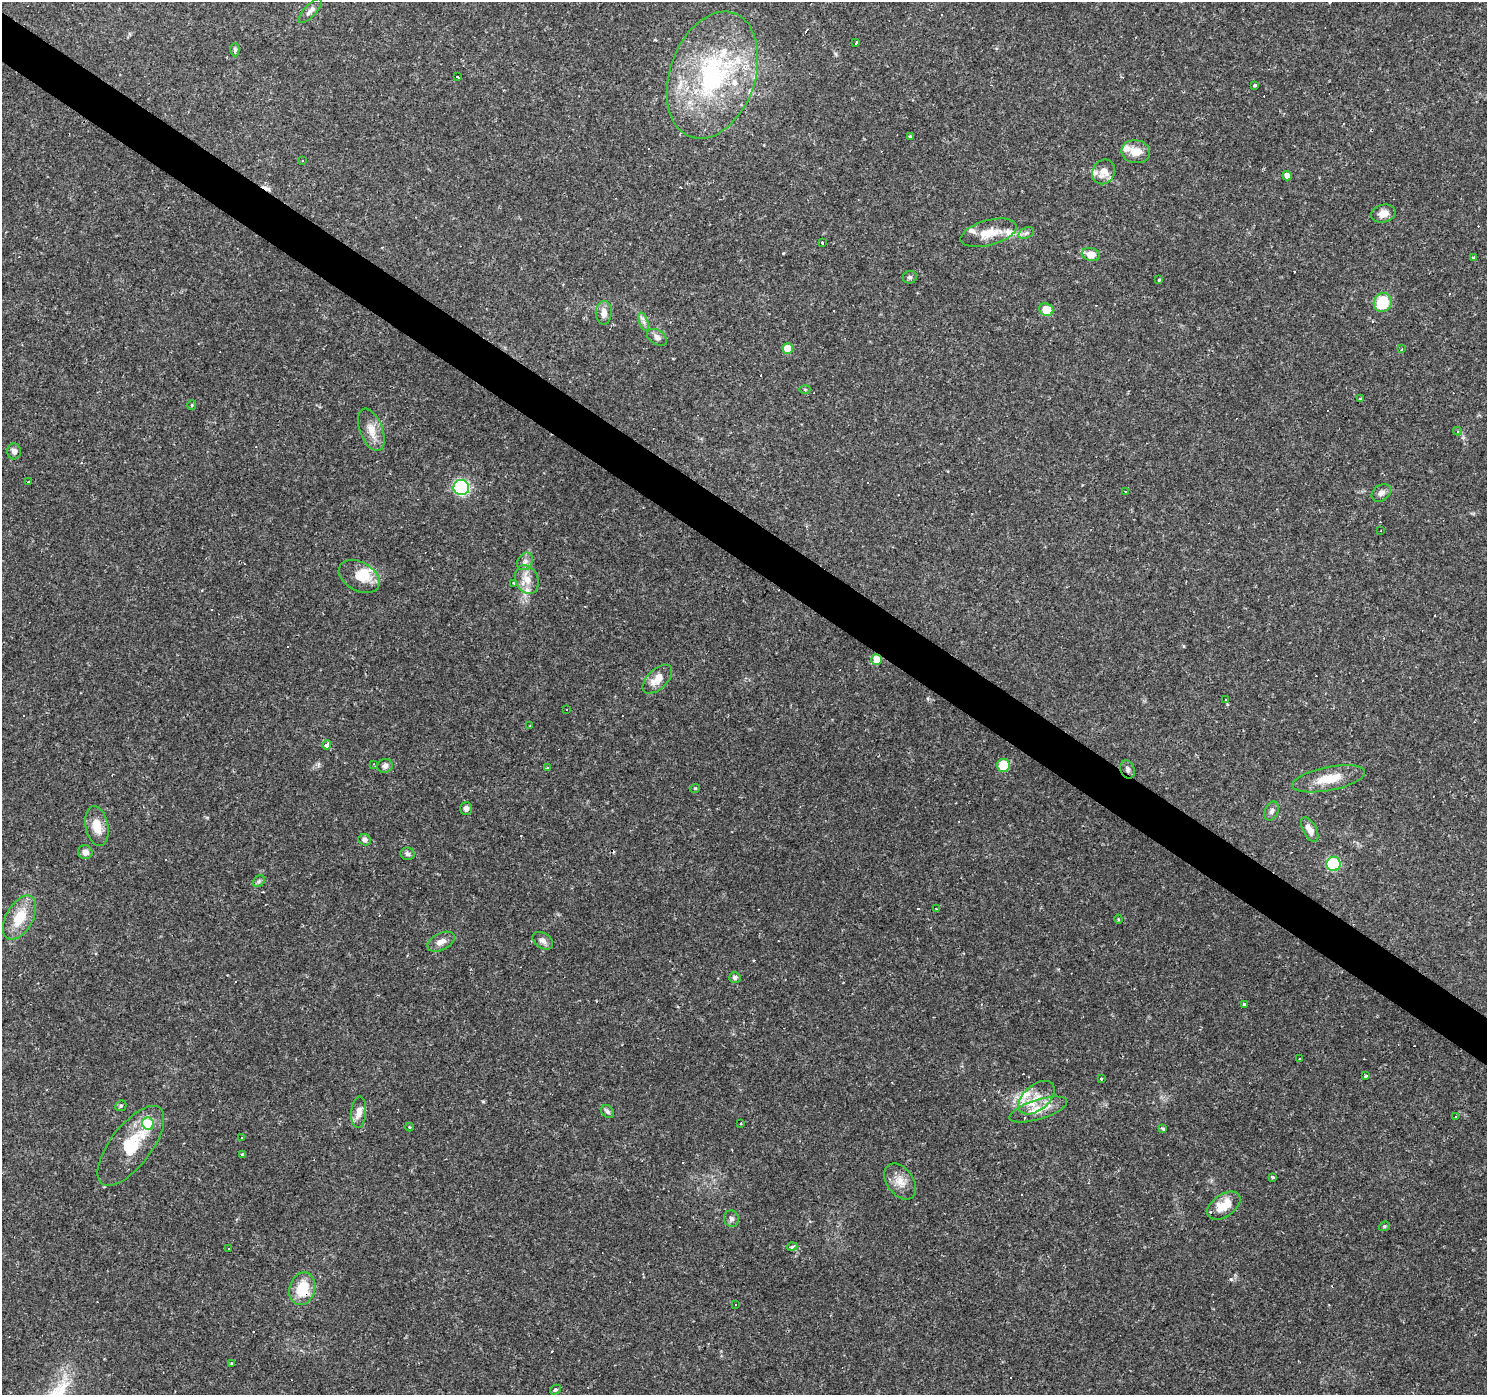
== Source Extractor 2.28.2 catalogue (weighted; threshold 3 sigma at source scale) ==
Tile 11 of 4 x 4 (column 3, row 3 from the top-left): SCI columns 2975-4459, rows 1638-3030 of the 5945 x 5993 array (HDU 1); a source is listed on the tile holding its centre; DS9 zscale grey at full resolution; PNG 1489 x 1397 px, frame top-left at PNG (2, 2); each listed source drawn as its Kron ellipse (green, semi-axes under 4 px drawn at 4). Shown black and unused: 3% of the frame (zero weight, under 2 of 3 exposures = <1% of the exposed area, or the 3 px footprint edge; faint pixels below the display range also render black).
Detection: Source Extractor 2.28.2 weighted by HDU 2 'WHT'; one run over the whole footprint, this tile lists its part. Background 0.0655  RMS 0.0042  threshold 0.0191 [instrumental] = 3 sigma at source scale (4.5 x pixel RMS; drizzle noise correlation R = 1.50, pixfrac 1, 0.0396/0.0396 arcsec/px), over >= 5 px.
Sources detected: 158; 1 inside a brighter object's white glare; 47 cosmic-ray / hot-pixel residue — neither listed nor drawn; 13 inside a brighter listed object's ellipse — not listed separately; the other 97 listed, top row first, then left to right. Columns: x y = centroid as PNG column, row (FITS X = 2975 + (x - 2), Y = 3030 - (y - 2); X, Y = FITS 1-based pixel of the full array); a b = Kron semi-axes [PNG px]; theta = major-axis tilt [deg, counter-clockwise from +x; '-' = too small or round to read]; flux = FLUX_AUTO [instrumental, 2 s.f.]
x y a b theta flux
310 11 16 6 47 1.9
856 43 4 3 - 2
235 50 6 4 90 0.84
712 75 65 42 71 75
457 76 3 3 - 1
1255 85 3 3 - 1.5
910 136 4 2 - 0.66
1136 152 14 11 -10 6
302 161 3 2 - 0.45
1103 172 13 11 59 4.9
1287 176 5 4 - 4.2
1383 213 12 9 12 3.4
989 233 29 12 15 8.2
1026 233 8 5 26 1.2
822 243 3 2 - 0.58
1091 254 9 6 -15 5.8
1473 258 3 3 - 2.9
910 277 7 6 - 0.94
1159 280 4 4 - 0.37
1383 302 10 9 - 16
1046 310 7 6 - 8.3
604 313 11 8 89 3
644 322 9 4 -71 1.4
657 337 11 7 -33 2.1
788 348 5 5 - 12
1401 349 3 2 - 0.51
805 389 5 3 - 0.43
1361 398 4 3 - 0.51
192 405 5 4 - 0.49
371 430 22 11 -69 5.7
1457 431 4 4 - 0.75
14 451 8 7 - 1.7
29 482 4 3 - 0.49
461 487 8 7 - 68
1125 491 3 2 - 0.37
1381 493 10 7 36 1.9
1381 531 2 2 - 0.25
525 561 9 7 57 1.8
359 576 22 14 -29 7.5
527 580 15 11 -68 4.7
514 583 4 3 - 0.44
876 660 5 5 - 9.7
657 679 18 10 44 5.7
1225 700 3 3 - 0.92
567 709 2 2 - 0.24
530 726 3 2 - 0.33
327 745 5 4 - 14
374 764 3 3 - 0.51
1003 765 6 6 - 12
385 766 8 7 - 1.6
547 767 3 3 - 0.52
1128 769 9 7 -72 1.3
1329 779 37 12 11 10
695 788 5 3 - 0.41
466 809 6 6 - 1.6
1272 811 10 6 65 1.5
97 826 20 11 -79 6
1310 830 14 6 -61 3.6
365 840 6 5 - 1.3
85 852 7 7 - 2.3
407 854 7 6 - 1.2
1333 864 7 7 - 27
259 881 7 5 46 0.82
936 909 3 2 - 0.61
20 918 24 13 60 12
1118 919 4 4 - 0.42
543 941 11 7 -34 2
441 942 15 8 26 3
735 978 6 5 - 1.2
1244 1004 3 3 - 1.4
1300 1058 3 3 - 0.8
1366 1076 3 3 - 1.7
1101 1079 3 3 - 1.4
1036 1098 21 12 40 7.2
121 1106 6 5 - 0.63
1038 1110 30 10 17 8
359 1112 16 7 86 3.4
607 1112 7 5 -45 0.96
1455 1117 3 2 - 0.29
741 1123 3 2 - 0.42
148 1124 6 6 - 24
409 1127 4 3 - 0.36
1163 1129 3 3 - 1.2
241 1137 3 2 - 0.44
131 1146 48 20 53 20
243 1155 3 3 - 0.87
1273 1177 3 3 - 0.7
900 1181 20 13 -54 5.3
1224 1206 19 11 34 8.8
731 1219 8 7 - 1.4
1384 1226 6 4 21 0.62
792 1247 5 4 - 1.1
229 1249 2 2 - 0.38
302 1289 16 12 74 12
736 1304 3 2 - 0.34
231 1364 3 2 - 0.36
555 1390 6 4 31 0.98
Overlapping masked pixels (flux is a lower limit): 3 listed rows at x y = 876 660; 1128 769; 302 1289
Unlisted compact peaks at least as high as the median listed source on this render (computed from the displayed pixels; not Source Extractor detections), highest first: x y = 1231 1279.